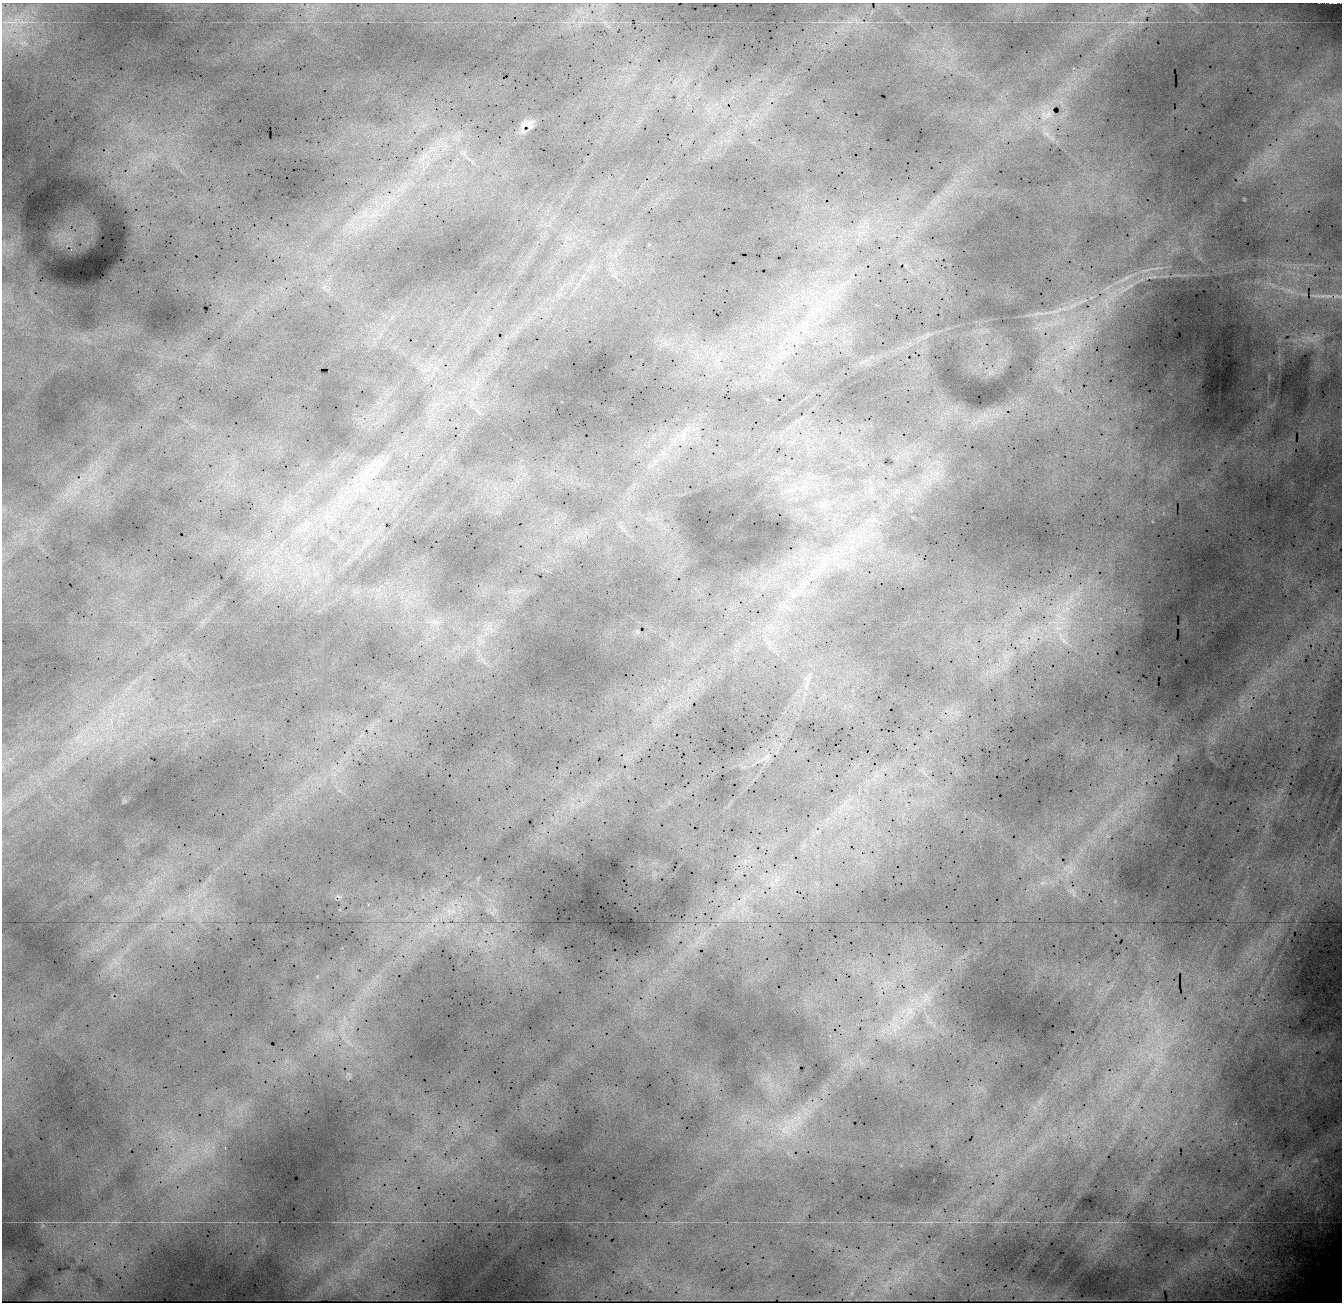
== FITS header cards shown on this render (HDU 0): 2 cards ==
NAXIS1  =                 1340 / Number of columns
NAXIS2  =                 1300 / Number of rows

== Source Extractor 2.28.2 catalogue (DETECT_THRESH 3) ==
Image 1340 x 1300 px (HDU 0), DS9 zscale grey, 1 PNG px = 1 image px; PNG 1344 x 1304 px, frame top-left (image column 1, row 1300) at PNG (2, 3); no overlay
Background 19500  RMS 150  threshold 457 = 3 sigma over >= 5 px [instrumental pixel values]
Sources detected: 41; all 41 listed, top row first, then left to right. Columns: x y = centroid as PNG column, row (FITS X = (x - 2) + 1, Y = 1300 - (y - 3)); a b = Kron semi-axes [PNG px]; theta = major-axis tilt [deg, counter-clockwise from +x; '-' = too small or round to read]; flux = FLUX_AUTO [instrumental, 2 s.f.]
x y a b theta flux
1335 3 3 2 - 9500
1131 22 16 4 1 47000
816 43 2 2 - 36000
1046 114 10 6 31 35000
527 124 12 8 10 69000
1047 134 12 6 -38 59000
464 153 10 6 82 49000
424 157 24 12 33 250000
405 187 9 3 17 38000
374 215 12 5 22 75000
4 244 12 5 -79 48000
71 249 3 2 - 19000
1156 268 7 4 -17 21000
1125 278 17 4 30 57000
838 290 7 5 45 46000
1289 290 8 4 -19 37000
1317 296 12 3 4 26000
820 308 15 5 74 93000
1054 312 24 3 8 82000
805 323 13 9 29 120000
1071 347 12 8 17 97000
937 473 8 6 43 61000
1065 609 17 11 19 200000
1058 615 19 14 -44 260000
435 622 10 6 -18 51000
1058 628 17 12 7 230000
1064 641 21 8 -49 140000
807 685 19 4 73 65000
111 720 11 3 -79 35000
78 737 13 7 38 91000
85 743 7 4 19 35000
776 880 7 5 46 44000
339 896 7 4 -23 17000
449 911 14 7 -69 88000
115 961 18 6 -43 80000
926 998 18 11 78 160000
909 1012 23 16 61 350000
897 1027 23 12 -51 240000
830 1036 3 2 - 95000
786 1129 32 20 16 510000
225 1147 3 2 - 86000
At the frame edge (FLAGS 8, measured only in part): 1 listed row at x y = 1335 3